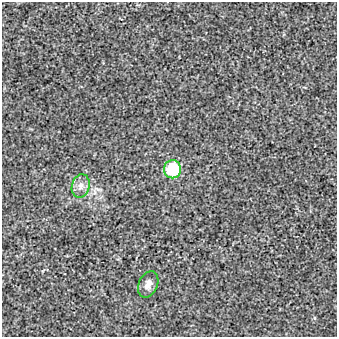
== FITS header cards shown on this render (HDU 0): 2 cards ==
NAXIS1  =                  335
NAXIS2  =                  335

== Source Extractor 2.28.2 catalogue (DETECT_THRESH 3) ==
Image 335 x 335 px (HDU 0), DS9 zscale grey, 1 PNG px = 1 image px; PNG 339 x 339 px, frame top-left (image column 1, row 335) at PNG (2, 2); each listed source drawn as its Kron ellipse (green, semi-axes under 4 px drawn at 4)
Background -1.75e-04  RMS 0.0026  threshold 0.00792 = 3 sigma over >= 5 px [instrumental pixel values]
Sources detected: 3; all 3 listed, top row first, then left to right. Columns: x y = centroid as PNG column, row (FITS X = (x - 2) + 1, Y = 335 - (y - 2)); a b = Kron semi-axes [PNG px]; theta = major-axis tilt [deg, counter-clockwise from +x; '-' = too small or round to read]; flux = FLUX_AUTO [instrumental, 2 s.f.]
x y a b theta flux
173 169 9 8 - 10
81 186 12 8 74 1.2
148 284 14 9 66 1.3